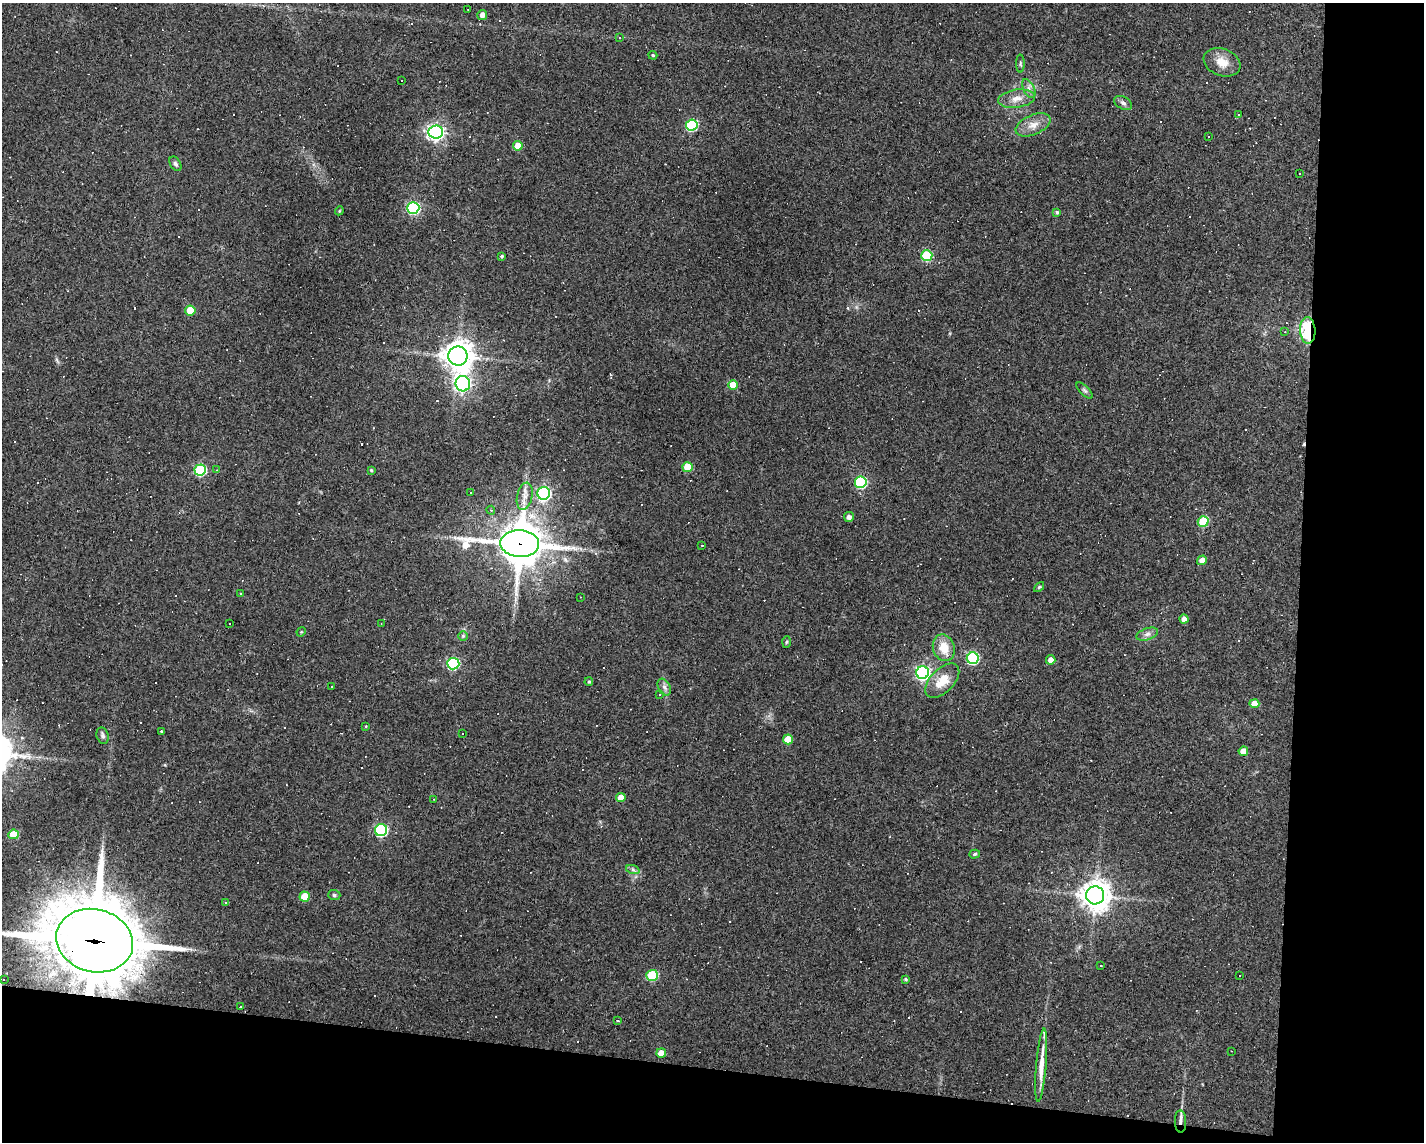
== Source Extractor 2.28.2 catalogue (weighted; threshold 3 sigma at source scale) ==
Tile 12 of 3 x 4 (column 3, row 4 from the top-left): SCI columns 2948-4369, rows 1-1140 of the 4583 x 4561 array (HDU 1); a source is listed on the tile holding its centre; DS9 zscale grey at full resolution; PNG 1426 x 1144 px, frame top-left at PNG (2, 3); each listed source drawn as its Kron ellipse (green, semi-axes under 4 px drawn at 4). Shown black and unused: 15% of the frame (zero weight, under 3 of 4 exposures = <1% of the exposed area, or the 3 px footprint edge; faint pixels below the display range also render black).
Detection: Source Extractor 2.28.2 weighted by HDU 2 'WHT'; one run over the whole footprint, this tile lists its part. Background 0.0808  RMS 0.0057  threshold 0.0257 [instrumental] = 3 sigma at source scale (4.5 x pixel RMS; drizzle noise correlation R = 1.50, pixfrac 1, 0.05/0.05 arcsec/px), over >= 5 px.
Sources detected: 146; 52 cosmic-ray / hot-pixel residue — neither listed nor drawn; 1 inside a brighter listed object's ellipse — not listed separately; the other 93 listed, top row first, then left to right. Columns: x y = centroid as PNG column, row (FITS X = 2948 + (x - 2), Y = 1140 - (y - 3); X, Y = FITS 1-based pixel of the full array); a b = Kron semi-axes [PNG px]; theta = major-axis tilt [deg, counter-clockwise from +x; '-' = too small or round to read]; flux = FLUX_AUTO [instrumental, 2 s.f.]
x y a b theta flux
468 9 2 2 - 0.47
482 15 5 5 - 2.9
619 38 4 3 - 0.67
653 55 4 3 - 0.69
1222 62 19 13 -20 7.9
1020 63 9 3 -89 0.88
401 80 2 2 - 0.56
1029 89 10 5 -64 2.4
1017 99 18 9 8 5.8
1123 103 9 6 -30 1.8
1239 115 3 3 - 0.45
692 125 6 5 - 49
1033 125 18 10 23 6.1
436 132 7 6 - 190
1209 137 3 3 - 6
518 146 5 5 - 8.2
175 164 8 5 -59 1.3
1300 173 3 2 - 0.58
413 208 6 6 - 74
339 211 5 3 - 0.55
1057 212 4 3 - 0.97
502 256 4 4 - 1
927 256 5 5 - 37
190 310 5 5 - 13
1308 330 13 7 -87 45
1285 332 3 3 - 0.66
458 356 10 9 - 720
463 384 8 7 - 160
733 385 5 5 - 12
1085 390 10 4 -45 1.3
688 467 5 5 - 16
200 470 6 5 - 53
217 470 4 3 - 0.57
371 470 3 3 - 0.69
861 482 6 5 - 60
471 493 2 2 - 0.55
544 493 6 6 - 120
525 496 14 7 78 4.2
491 510 4 4 - 0.86
849 517 5 5 - 2.2
1203 521 5 5 - 27
520 544 19 13 -2 1900
702 545 3 2 - 0.58
1202 560 5 4 - 4.2
1039 587 6 3 45 0.74
241 593 3 2 - 0.48
580 597 3 2 - 0.37
1184 619 4 4 - 3.3
229 623 3 3 - 1.5
381 624 3 2 - 0.35
301 632 5 4 - 0.51
1147 634 11 6 19 2.2
463 636 5 5 - 0.77
786 642 6 4 87 0.69
944 648 14 10 -70 10
973 658 6 6 - 61
1051 660 5 4 - 3.1
453 664 6 5 - 54
923 673 6 6 - 120
942 681 21 11 46 12
589 682 4 3 - 0.68
332 686 2 2 - 0.43
664 687 9 6 -61 2
659 694 3 3 - 0.59
1254 704 5 4 - 6.7
366 726 4 3 - 0.41
161 731 3 3 - 2.5
462 734 2 2 - 0.36
103 736 8 6 -72 1.5
788 739 5 5 - 12
1243 751 5 4 - 5.5
621 797 5 4 - 6.3
434 799 3 2 - 0.37
381 830 6 6 - 74
14 834 5 5 - 13
975 854 5 4 - 0.91
633 870 7 4 -19 1.2
334 895 6 5 - 1.1
1095 895 9 9 - 770
305 896 5 5 - 13
225 902 3 3 - 0.54
95 941 39 31 -14 4600
1101 966 2 2 - 0.34
652 975 6 5 - 35
1240 975 3 3 - 2.8
3 979 3 3 - 1.2
905 979 4 3 - 0.74
240 1007 3 3 - 17
618 1021 4 3 - 0.76
1231 1051 3 2 - 0.33
661 1053 5 4 - 6.2
1041 1065 37 5 85 10
1180 1122 11 5 -88 2.6
Overlapping masked pixels (flux is a lower limit): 4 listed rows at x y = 1308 330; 520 544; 95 941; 1180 1122
Isophote crosses this tile's border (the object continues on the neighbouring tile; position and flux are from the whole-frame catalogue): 1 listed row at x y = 95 941